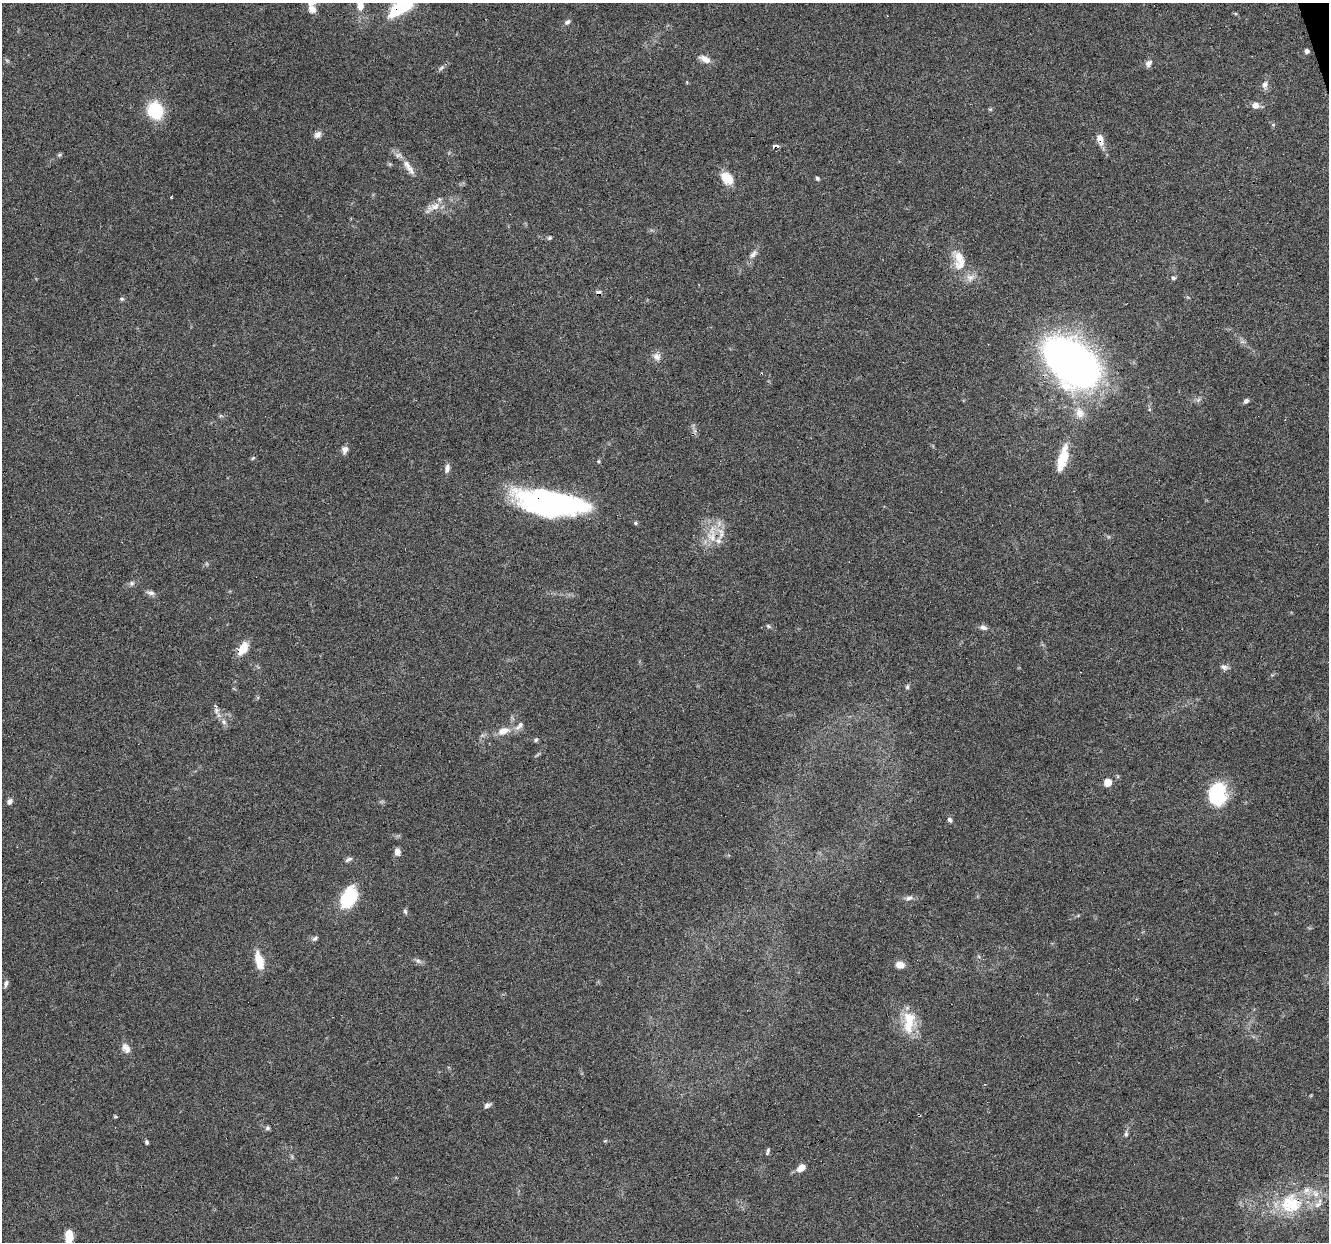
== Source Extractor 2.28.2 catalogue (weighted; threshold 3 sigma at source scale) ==
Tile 10 of 4 x 4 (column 2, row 3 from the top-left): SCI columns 1327-2653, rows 1348-2587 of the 5306 x 5122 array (HDU 1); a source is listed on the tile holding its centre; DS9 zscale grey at full resolution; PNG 1331 x 1244 px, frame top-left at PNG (2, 3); no overlay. Shown black and unused: <1% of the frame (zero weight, under 3 of 6 exposures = <1% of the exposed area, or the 3 px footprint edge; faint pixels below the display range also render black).
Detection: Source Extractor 2.28.2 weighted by HDU 2 'WHT'; one run over the whole footprint, this tile lists its part. Background 0.0592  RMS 0.004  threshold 0.0164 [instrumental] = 3 sigma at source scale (4.09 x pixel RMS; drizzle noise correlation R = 1.36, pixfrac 0.8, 0.0396/0.0396 arcsec/px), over >= 5 px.
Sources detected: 92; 1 too faint to see at this stretch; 1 inside a brighter object's white glare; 5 cosmic-ray / hot-pixel residue — not listed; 10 inside a brighter listed object's ellipse — not listed separately; the other 75 listed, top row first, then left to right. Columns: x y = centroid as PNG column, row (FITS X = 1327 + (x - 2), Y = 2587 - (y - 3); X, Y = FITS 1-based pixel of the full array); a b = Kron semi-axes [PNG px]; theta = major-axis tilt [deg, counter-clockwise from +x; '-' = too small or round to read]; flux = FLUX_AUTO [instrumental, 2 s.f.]
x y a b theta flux
360 3 30 10 -77 7.1
404 5 24 12 28 20
312 9 12 9 -50 2.6
567 22 8 6 40 0.98
1306 51 4 4 - 1.3
705 59 14 7 -24 3.1
7 60 7 4 -45 0.58
1148 63 9 7 36 1.6
441 68 9 5 45 0.88
1265 85 10 8 84 1.7
1255 105 9 8 - 2.3
155 111 16 14 -67 17
318 135 10 8 37 1.6
1100 138 9 8 - 2.3
776 146 4 3 - 20
59 155 6 4 44 0.56
407 164 14 8 -51 3
725 177 15 11 -84 4.9
817 178 5 4 - 0.69
434 207 22 9 25 4.1
549 238 6 5 - 0.61
753 254 14 7 49 2
959 256 20 15 -69 5.6
970 277 13 10 24 2.8
1173 278 6 5 - 0.71
122 299 6 5 - 0.68
657 357 11 9 -43 2.2
1070 362 45 28 -38 250
1246 401 7 5 42 1
1080 413 16 11 -74 4.2
345 450 10 7 73 1.7
253 458 6 4 44 0.48
1063 458 30 10 74 10
598 461 5 4 - 0.47
447 468 11 7 81 1.6
550 502 67 22 -9 94
635 523 5 4 - 0.54
712 534 31 12 88 8
132 583 7 6 - 0.95
151 593 12 6 -9 1.3
768 626 8 4 -36 0.55
983 627 10 6 -18 1.5
243 648 16 9 62 5.7
1224 667 10 6 -36 1.3
907 686 6 5 - 0.7
216 710 10 7 -85 1.5
224 722 9 7 -54 1.5
519 726 16 7 43 2
503 731 15 9 13 4.1
535 740 6 4 19 0.68
1107 782 7 6 - 4.5
1217 794 24 18 79 23
9 801 8 6 57 1.3
950 820 7 5 -75 0.9
397 852 9 6 -82 1.8
348 859 11 4 27 0.96
348 898 26 15 62 16
909 898 11 6 25 1.4
405 911 8 5 -78 0.73
315 939 8 5 39 0.85
259 961 19 8 -78 7.2
418 961 7 6 - 1
900 965 8 7 - 3.5
6 984 9 5 75 1.2
909 1022 31 13 84 11
126 1048 15 9 -60 2.5
487 1105 10 6 20 1.1
115 1117 6 4 -1 0.38
267 1128 6 6 - 0.77
1126 1134 8 6 76 0.95
147 1142 5 4 - 0.7
768 1150 7 5 76 0.77
801 1168 9 6 42 3.9
1291 1204 33 30 -17 21
69 1234 10 8 -70 4.7
Overlapping masked pixels (flux is a lower limit): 6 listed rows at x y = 404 5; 776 146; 1070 362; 550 502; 243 648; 1291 1204
Isophote crosses this tile's border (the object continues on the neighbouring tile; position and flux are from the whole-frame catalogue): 2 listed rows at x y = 360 3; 404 5